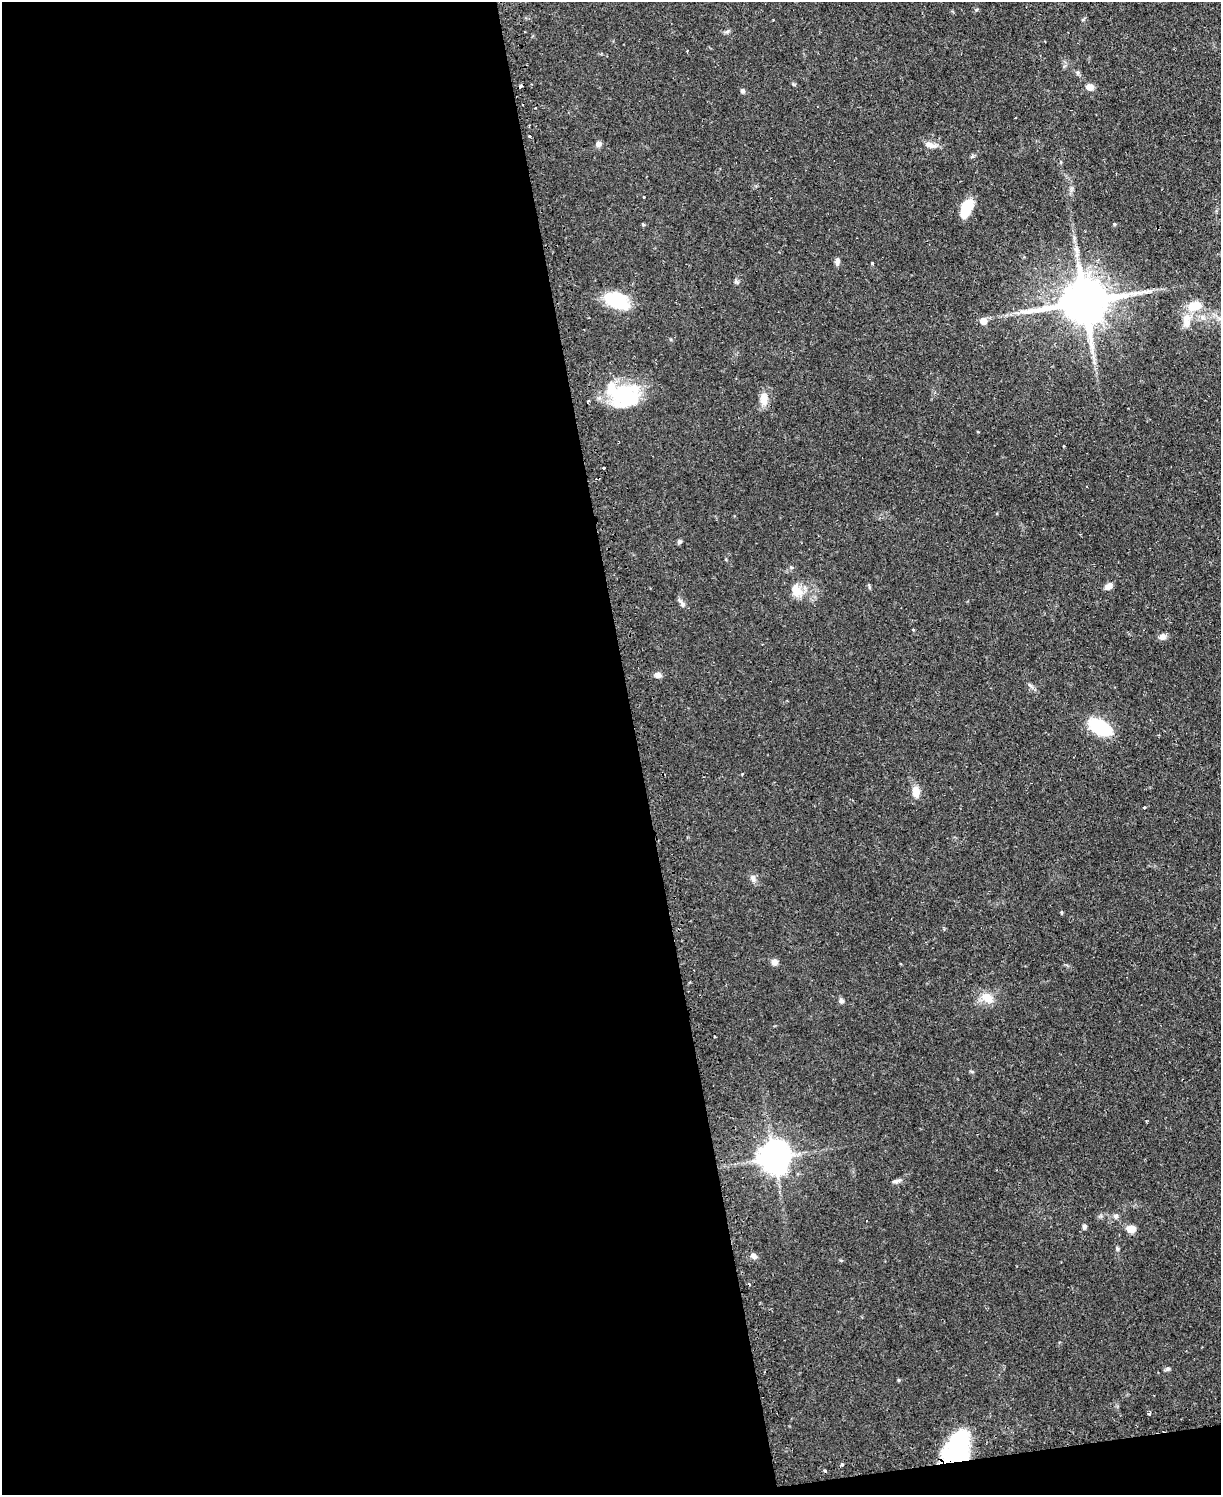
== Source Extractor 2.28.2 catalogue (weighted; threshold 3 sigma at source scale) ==
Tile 9 of 4 x 3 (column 1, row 3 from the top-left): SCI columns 32-1250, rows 160-1652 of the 4939 x 4911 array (HDU 1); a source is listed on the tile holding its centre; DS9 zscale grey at full resolution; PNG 1223 x 1497 px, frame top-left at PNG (2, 2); no overlay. Shown black and unused: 53% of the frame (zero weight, under 2 of 3 exposures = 4% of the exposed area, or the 3 px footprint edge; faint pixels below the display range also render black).
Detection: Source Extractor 2.28.2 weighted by HDU 2 'WHT'; one run over the whole footprint, this tile lists its part. Background 0.0624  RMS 0.0051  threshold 0.023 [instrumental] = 3 sigma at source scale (4.5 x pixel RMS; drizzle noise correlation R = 1.50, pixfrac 1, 0.05/0.05 arcsec/px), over >= 5 px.
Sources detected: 61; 3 inside a brighter object's white glare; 7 cosmic-ray / hot-pixel residue — not listed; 1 inside a brighter listed object's ellipse — not listed separately; the other 50 listed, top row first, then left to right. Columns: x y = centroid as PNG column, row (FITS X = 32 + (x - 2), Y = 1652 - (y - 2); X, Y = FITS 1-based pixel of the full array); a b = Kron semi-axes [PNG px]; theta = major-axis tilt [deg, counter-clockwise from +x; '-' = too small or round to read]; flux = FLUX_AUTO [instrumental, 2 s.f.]
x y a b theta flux
727 31 7 5 31 0.99
687 51 2 2 - 0.36
1078 72 6 4 71 0.71
1090 87 7 6 - 4
743 91 6 5 - 0.98
1015 118 3 2 - 0.44
529 136 3 2 - 1
598 144 8 6 32 1.8
930 145 16 7 -12 3
644 197 3 3 - 1.3
966 207 14 9 60 16
1114 224 4 3 - 0.65
643 225 4 4 - 0.6
837 261 8 5 83 2
873 263 3 3 - 3
617 300 25 15 -26 25
1084 302 15 13 10 2300
1194 306 18 11 17 9.4
1186 320 19 8 71 4.9
983 321 5 5 - 6.6
623 393 39 27 -31 25
764 399 17 9 -84 4.8
588 401 3 2 - 0.93
603 468 3 3 - 1
679 542 7 4 31 0.84
1108 586 10 6 42 2.6
796 590 18 11 -68 6.5
682 604 8 6 89 1.2
1162 637 9 8 - 1.9
658 675 8 6 -13 2.4
1030 685 7 4 -20 0.94
1100 727 22 12 -31 29
916 791 12 8 -84 5.2
1144 808 3 3 - 0.97
753 878 10 6 -59 2
1061 913 6 3 -82 0.56
774 962 8 8 - 2.1
987 998 19 12 -39 6.6
841 1001 7 6 - 1.3
774 1157 10 9 - 730
896 1181 12 5 10 1.7
1116 1216 7 7 - 1.3
1084 1226 6 5 - 1.4
1131 1229 11 8 1 3.9
753 1256 8 6 -27 1.9
1167 1369 7 5 11 0.9
898 1380 4 4 - 0.57
1149 1413 3 3 - 1.5
956 1449 35 23 63 51
842 1464 4 3 - 0.73
Overlapping masked pixels (flux is a lower limit): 1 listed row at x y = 956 1449
Unlisted compact peaks at least as high as the median listed source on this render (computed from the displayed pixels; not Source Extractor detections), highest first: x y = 1117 1249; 737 282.